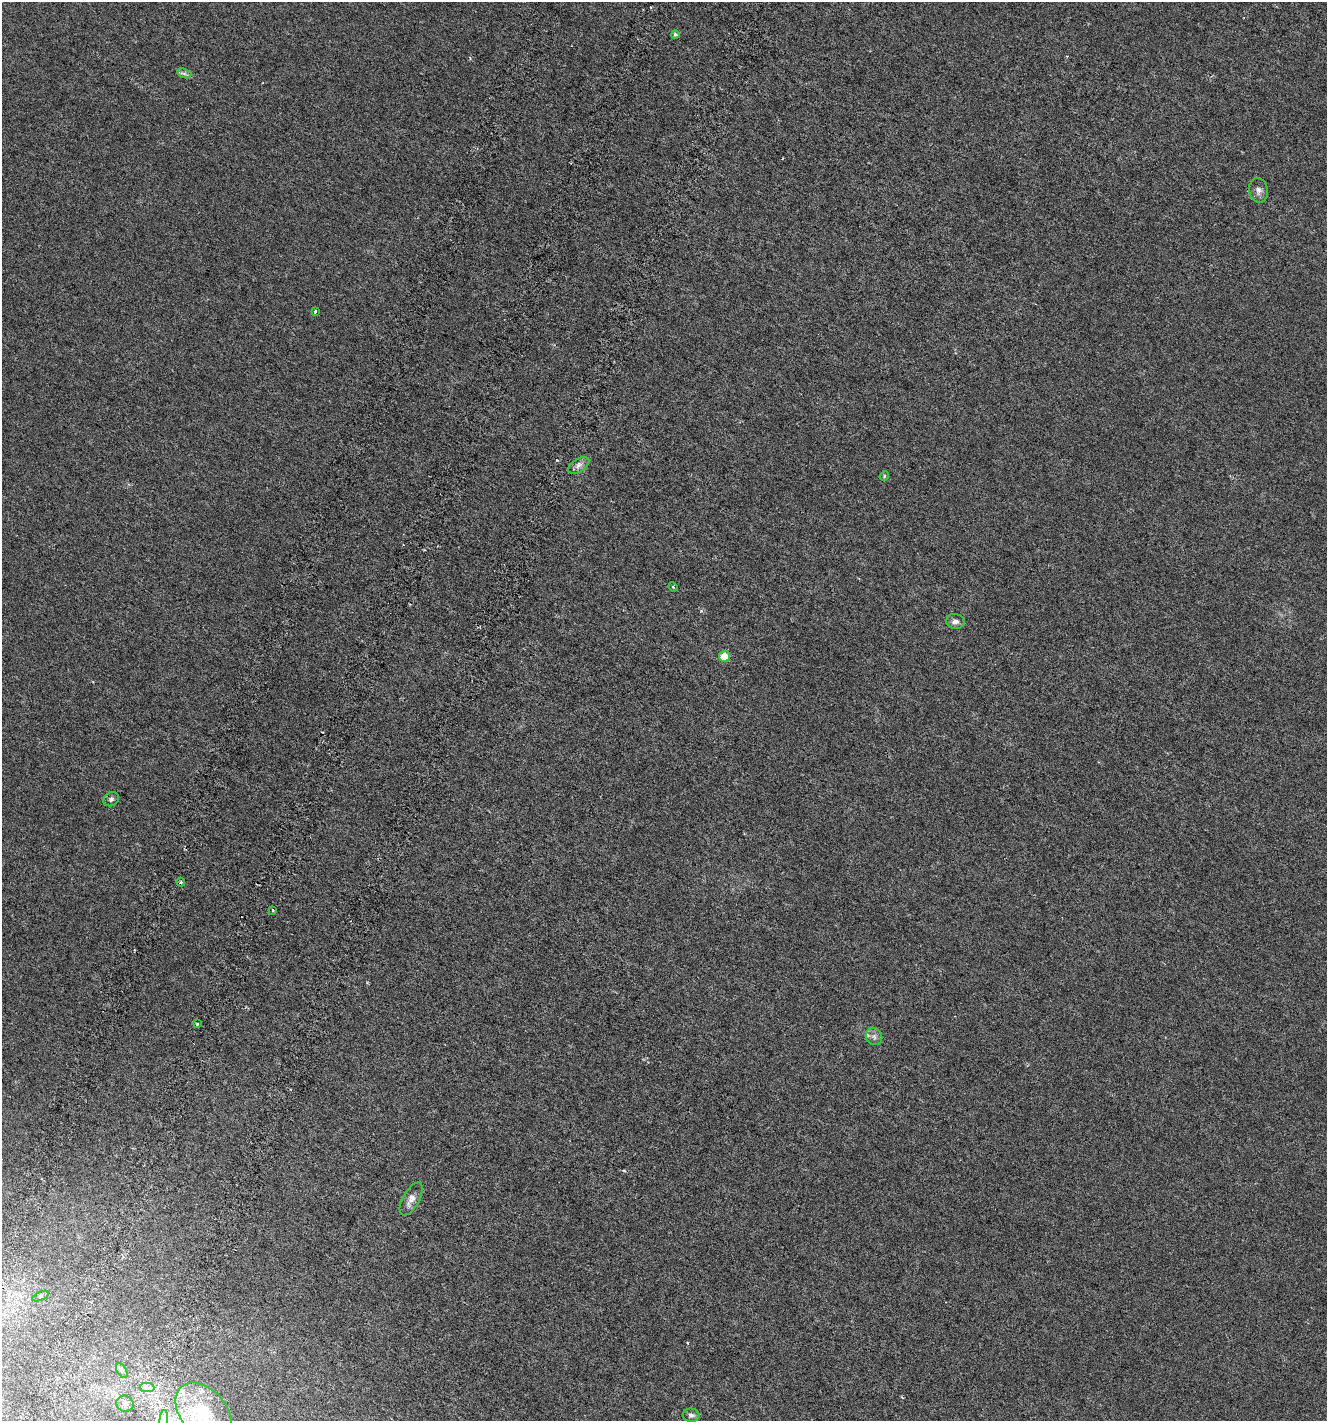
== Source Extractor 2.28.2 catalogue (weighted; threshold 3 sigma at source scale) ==
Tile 7 of 4 x 4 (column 3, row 2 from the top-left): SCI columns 2968-4292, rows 2921-4339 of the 5999 x 5830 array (HDU 1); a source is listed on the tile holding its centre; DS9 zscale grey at full resolution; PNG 1329 x 1423 px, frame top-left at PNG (2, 2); each listed source drawn as its Kron ellipse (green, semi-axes under 4 px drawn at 4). Shown black and unused: <1% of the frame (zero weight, under 3 of 6 exposures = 6% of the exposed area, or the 3 px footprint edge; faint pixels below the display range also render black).
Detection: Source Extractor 2.28.2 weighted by HDU 2 'WHT'; one run over the whole footprint, this tile lists its part. Background 0.00157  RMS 0.0016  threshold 0.00641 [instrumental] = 3 sigma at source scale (4.09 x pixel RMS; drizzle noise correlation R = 1.36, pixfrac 0.8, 0.0396/0.0396 arcsec/px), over >= 5 px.
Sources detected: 25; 1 inside a brighter object's white glare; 2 cosmic-ray / hot-pixel residue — neither listed nor drawn; the other 22 listed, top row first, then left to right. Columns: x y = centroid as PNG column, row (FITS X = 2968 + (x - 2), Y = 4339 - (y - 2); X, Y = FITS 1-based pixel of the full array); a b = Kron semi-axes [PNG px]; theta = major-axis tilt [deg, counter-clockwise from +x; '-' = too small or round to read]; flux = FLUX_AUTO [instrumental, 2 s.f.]
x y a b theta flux
675 35 4 4 - 0.37
184 73 7 4 -19 0.32
1259 190 12 9 -78 0.69
315 312 3 3 - 0.27
579 465 12 6 33 0.6
884 476 5 4 - 0.15
673 587 5 4 - 0.17
955 622 9 7 -9 0.62
725 656 5 5 - 2.3
111 799 8 6 39 0.34
181 882 4 4 - 0.17
273 910 3 3 - 0.13
197 1024 4 3 - 0.12
874 1036 9 8 - 0.55
411 1199 18 8 61 0.95
40 1296 8 4 22 0.22
122 1371 8 4 -59 0.27
147 1388 7 4 -1 0.45
125 1404 9 8 - 0.48
204 1412 34 22 -49 6.5
691 1415 8 6 -5 0.45
164 1420 10 4 84 0.48
Isophote crosses this tile's border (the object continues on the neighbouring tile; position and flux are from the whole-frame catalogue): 2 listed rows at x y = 204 1412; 164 1420